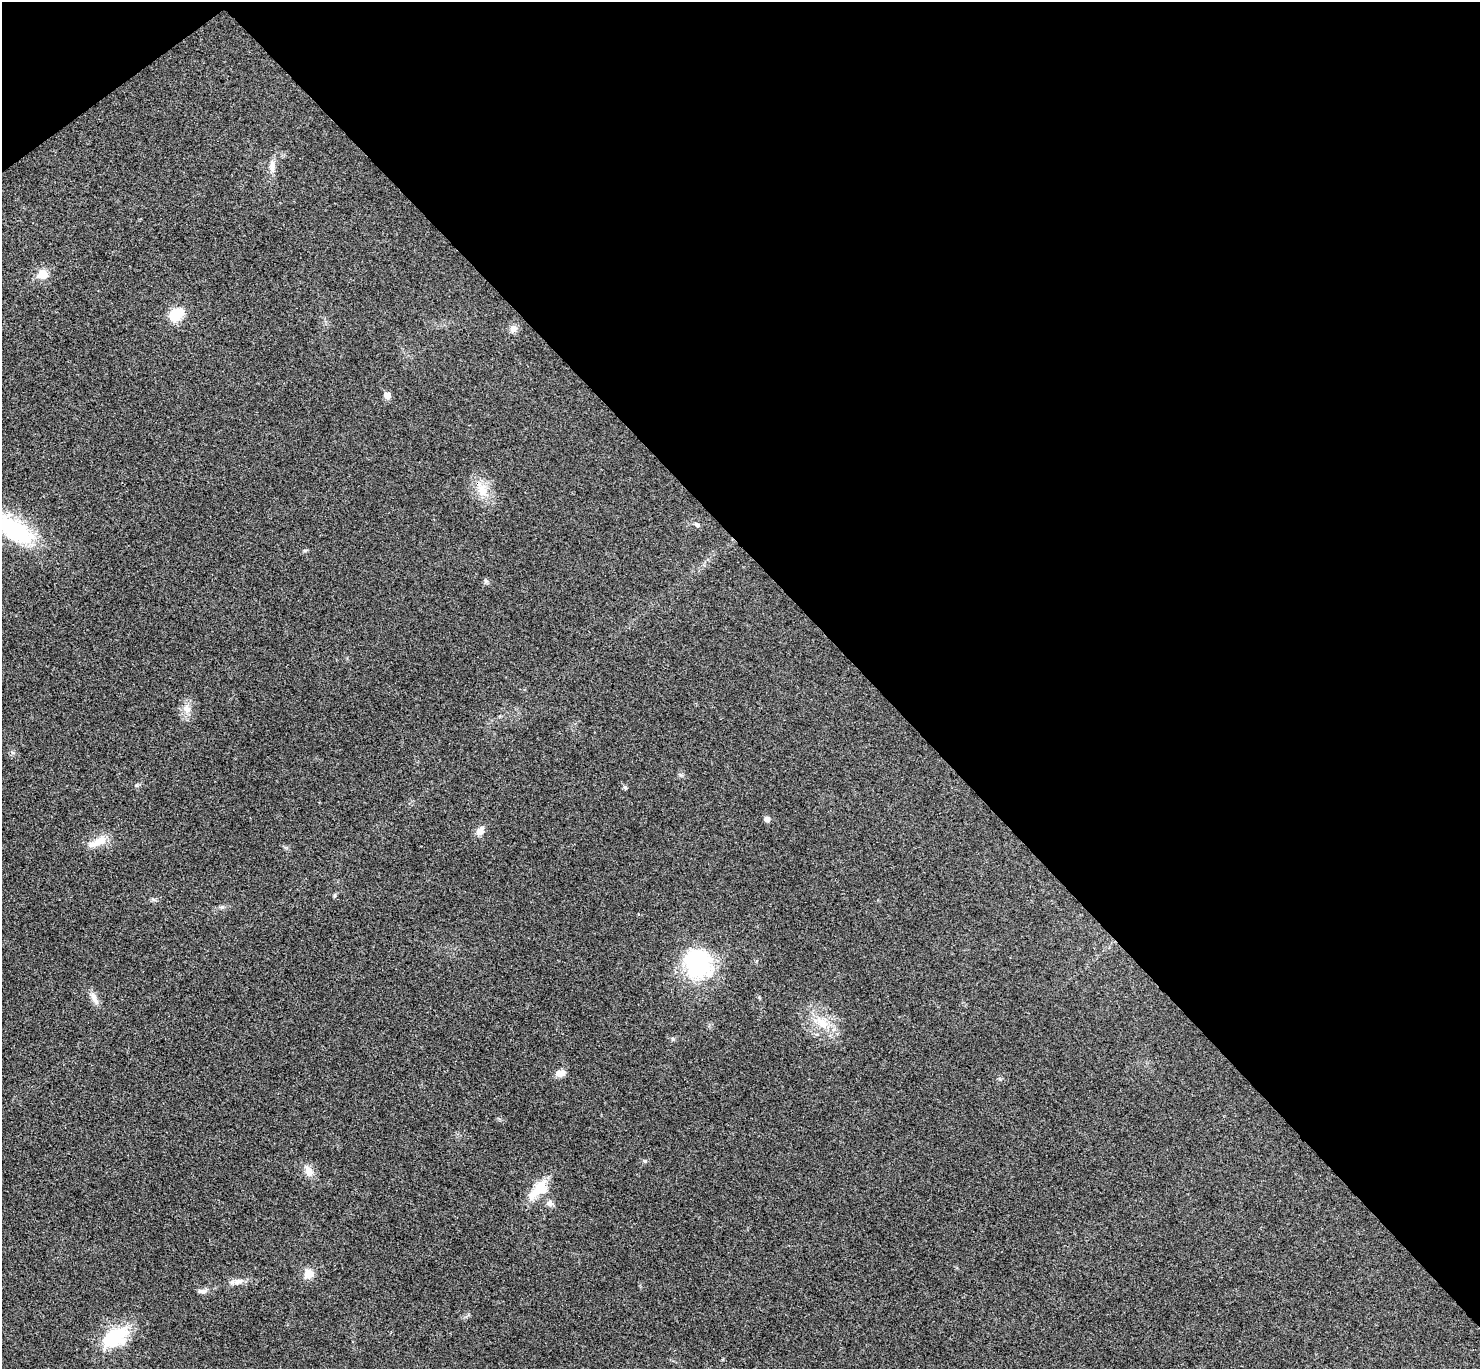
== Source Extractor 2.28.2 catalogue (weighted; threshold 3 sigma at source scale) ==
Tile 3 of 4 x 4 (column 3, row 1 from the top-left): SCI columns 3005-4482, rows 4299-5665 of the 6010 x 6001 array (HDU 1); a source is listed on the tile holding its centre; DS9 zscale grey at full resolution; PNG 1482 x 1371 px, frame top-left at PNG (2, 2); no overlay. Shown black and unused: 42% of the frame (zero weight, under 3 of 4 exposures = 6% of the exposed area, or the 3 px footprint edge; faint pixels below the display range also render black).
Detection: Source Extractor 2.28.2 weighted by HDU 2 'WHT'; one run over the whole footprint, this tile lists its part. Background 0.0268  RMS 0.0047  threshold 0.0213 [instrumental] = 3 sigma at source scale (4.5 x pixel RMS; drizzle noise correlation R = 1.50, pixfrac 1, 0.05/0.05 arcsec/px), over >= 5 px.
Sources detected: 32; all 32 listed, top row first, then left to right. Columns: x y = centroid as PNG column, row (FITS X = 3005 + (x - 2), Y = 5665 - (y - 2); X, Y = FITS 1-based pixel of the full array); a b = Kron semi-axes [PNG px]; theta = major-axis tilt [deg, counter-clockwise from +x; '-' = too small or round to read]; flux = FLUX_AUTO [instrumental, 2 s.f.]
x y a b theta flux
272 166 19 8 88 3.9
43 274 16 14 16 5.7
176 314 17 12 38 12
513 328 10 10 - 2.5
387 395 6 5 - 5.3
482 489 24 14 -72 10
697 525 8 5 -41 1.2
13 529 54 24 -35 46
305 550 6 4 1 0.66
486 581 6 5 - 1
187 709 13 11 -72 4.6
681 775 7 4 -18 0.83
625 787 5 5 - 0.98
767 819 5 5 - 2.5
480 831 13 9 54 3.5
98 842 31 11 27 7.3
334 895 6 4 83 0.69
153 899 7 4 -19 0.83
222 907 8 5 20 1.1
698 963 36 32 -63 51
94 998 20 8 -60 3.6
821 1022 28 14 -32 12
673 1039 6 5 - 0.8
560 1073 11 7 13 4
645 1161 7 5 -16 0.91
308 1170 17 9 -64 4.6
538 1189 31 15 45 13
550 1203 10 8 -30 2
309 1274 12 11 - 5.4
238 1281 16 8 14 3.6
202 1291 14 6 3 2
115 1337 36 21 34 26
Isophote crosses this tile's border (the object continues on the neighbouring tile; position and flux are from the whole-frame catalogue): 1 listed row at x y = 13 529
Unlisted compact peaks at least as high as the median listed source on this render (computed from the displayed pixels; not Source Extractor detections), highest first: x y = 136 785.